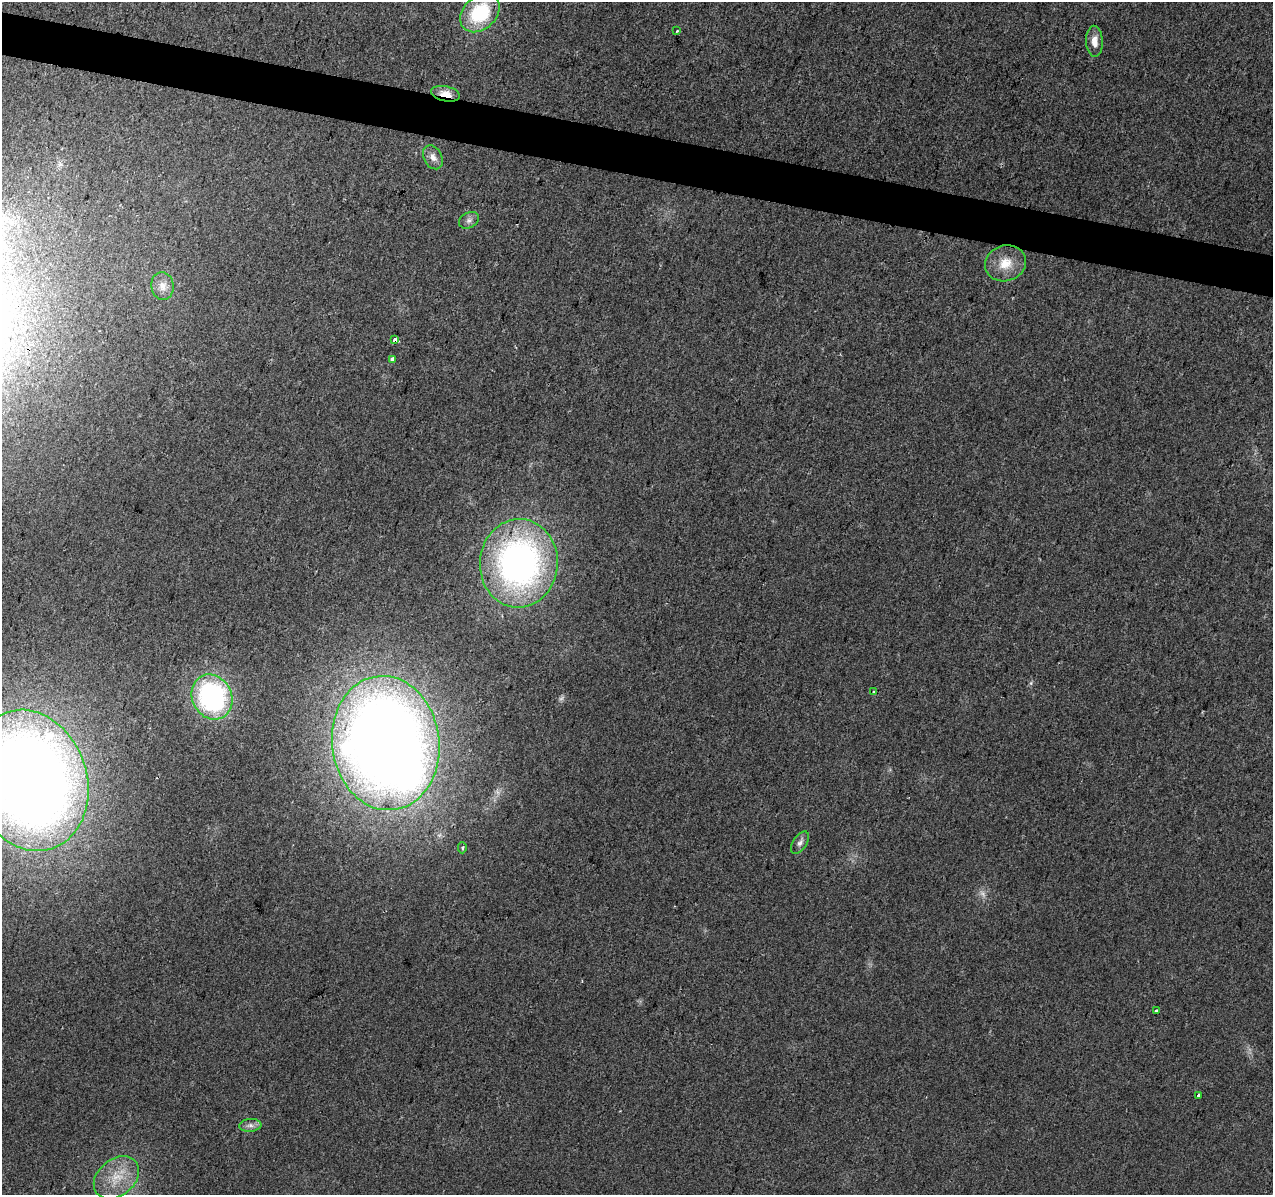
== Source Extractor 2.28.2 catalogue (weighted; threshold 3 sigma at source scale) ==
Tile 11 of 4 x 4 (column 3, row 3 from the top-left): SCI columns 2549-3819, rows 1477-2669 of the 5090 x 5277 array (HDU 1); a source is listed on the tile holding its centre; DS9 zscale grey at full resolution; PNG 1275 x 1197 px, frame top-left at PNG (2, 2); each listed source drawn as its Kron ellipse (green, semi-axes under 4 px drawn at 4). Shown black and unused: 4% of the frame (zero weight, under 2 of 3 exposures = <1% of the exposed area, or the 3 px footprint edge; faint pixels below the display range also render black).
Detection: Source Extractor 2.28.2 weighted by HDU 2 'WHT'; one run over the whole footprint, this tile lists its part. Background 0.0226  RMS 0.006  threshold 0.0272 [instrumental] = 3 sigma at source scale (4.5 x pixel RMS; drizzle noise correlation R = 1.50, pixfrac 1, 0.0396/0.0396 arcsec/px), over >= 5 px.
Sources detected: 26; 2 too faint to see at this stretch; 2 inside a brighter object's white glare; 1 cosmic-ray / hot-pixel residue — neither listed nor drawn; the other 21 listed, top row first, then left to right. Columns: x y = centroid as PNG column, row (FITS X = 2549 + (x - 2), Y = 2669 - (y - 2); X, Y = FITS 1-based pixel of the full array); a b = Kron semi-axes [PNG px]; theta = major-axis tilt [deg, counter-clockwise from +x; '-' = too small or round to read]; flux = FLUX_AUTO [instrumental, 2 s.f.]
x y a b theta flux
480 13 22 16 43 40
677 31 4 3 - 0.55
1094 41 15 8 -88 5.4
446 94 15 7 -12 7.4
433 157 13 9 -61 4.2
469 220 10 7 28 2.6
1005 263 21 18 17 12
162 286 14 11 -84 5
395 340 4 3 - 29
392 359 4 3 - 8
519 563 44 39 86 220
874 691 3 3 - 0.66
212 697 23 19 -63 110
386 743 67 53 -83 930
29 780 72 57 -71 1000
800 843 12 7 56 2.7
462 848 5 4 - 1.1
1156 1011 3 3 - 1.1
1199 1095 3 3 - 2.9
250 1125 11 6 4 2.7
116 1178 25 18 39 18
Overlapping masked pixels (flux is a lower limit): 2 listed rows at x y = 446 94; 395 340
Isophote crosses this tile's border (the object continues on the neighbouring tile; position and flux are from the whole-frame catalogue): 1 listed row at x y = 29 780